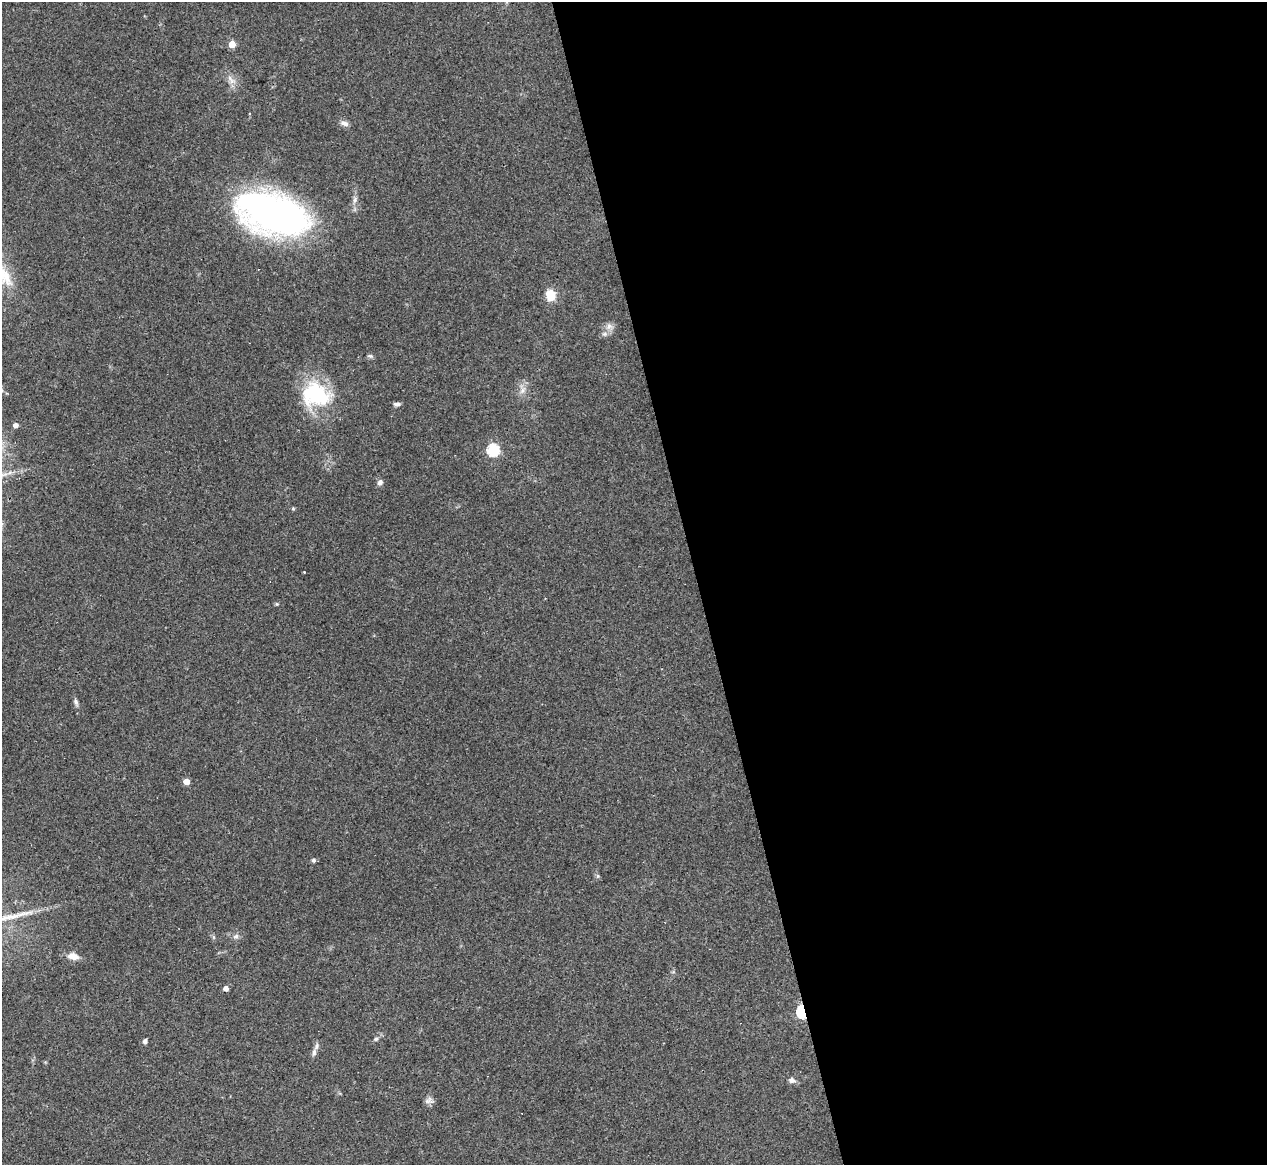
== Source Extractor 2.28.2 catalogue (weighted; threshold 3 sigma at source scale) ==
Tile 8 of 4 x 4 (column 4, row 2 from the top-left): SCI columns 3797-5061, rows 2579-3741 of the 5061 x 5039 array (HDU 1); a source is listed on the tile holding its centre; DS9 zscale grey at full resolution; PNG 1269 x 1167 px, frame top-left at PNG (2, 2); no overlay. Shown black and unused: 45% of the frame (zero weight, under 3 of 4 exposures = <1% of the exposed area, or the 3 px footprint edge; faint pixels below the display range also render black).
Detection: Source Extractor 2.28.2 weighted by HDU 2 'WHT'; one run over the whole footprint, this tile lists its part. Background 0.0954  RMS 0.0058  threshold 0.026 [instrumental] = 3 sigma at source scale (4.5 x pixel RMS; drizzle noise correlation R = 1.50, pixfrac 1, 0.05/0.05 arcsec/px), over >= 5 px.
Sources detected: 34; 2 cosmic-ray / hot-pixel residue — not listed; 2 inside a brighter listed object's ellipse — not listed separately; the other 30 listed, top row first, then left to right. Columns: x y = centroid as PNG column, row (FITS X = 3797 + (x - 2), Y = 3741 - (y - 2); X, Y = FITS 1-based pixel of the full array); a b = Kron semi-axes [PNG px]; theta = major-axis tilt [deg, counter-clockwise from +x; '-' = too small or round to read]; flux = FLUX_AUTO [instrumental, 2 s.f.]
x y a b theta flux
232 44 5 5 - 12
231 80 17 6 -58 3.7
344 123 11 6 -20 2.5
355 200 10 5 72 2
272 214 61 31 -20 290
550 295 10 9 - 11
609 326 10 8 47 3.1
370 356 7 5 -12 1.1
522 390 9 5 71 2.6
316 395 38 29 -15 42
397 404 9 5 1 1.7
16 425 5 4 - 2.9
493 450 6 6 - 63
380 482 8 6 52 1.9
293 509 6 4 0 0.67
304 572 2 2 - 0.36
76 702 9 6 -66 1.6
186 782 5 4 - 7.3
314 860 5 5 - 1.5
598 876 6 4 -72 0.92
236 936 8 6 16 1.8
213 937 6 4 -71 0.86
73 956 13 8 -7 5.1
226 988 4 4 - 3.7
802 1012 6 4 -84 81
376 1039 5 5 - 0.93
145 1041 5 5 - 1.8
314 1052 10 5 78 2
792 1080 9 7 -23 2.3
429 1101 11 8 -1 2.3
Overlapping masked pixels (flux is a lower limit): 1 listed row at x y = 802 1012